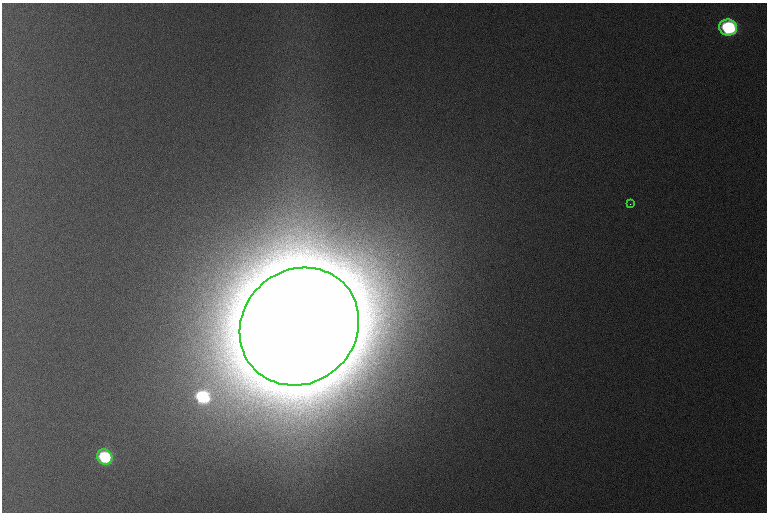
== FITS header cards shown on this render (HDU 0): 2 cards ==
NAXIS1  =                  765 /
NAXIS2  =                  510 /

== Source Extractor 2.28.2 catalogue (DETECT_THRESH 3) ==
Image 765 x 510 px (HDU 0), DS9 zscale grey, 1 PNG px = 1 image px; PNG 769 x 514 px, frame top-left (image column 1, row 510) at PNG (2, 3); each listed source drawn as its Kron ellipse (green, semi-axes under 4 px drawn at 4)
Background 1110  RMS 11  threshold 34.1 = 3 sigma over >= 5 px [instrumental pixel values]
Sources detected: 4; all 4 listed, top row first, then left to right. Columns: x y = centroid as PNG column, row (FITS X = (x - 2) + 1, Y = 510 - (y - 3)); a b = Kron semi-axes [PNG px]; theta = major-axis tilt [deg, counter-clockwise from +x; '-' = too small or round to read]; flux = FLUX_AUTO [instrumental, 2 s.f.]
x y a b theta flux
728 27 9 8 - 1.3e+05
630 204 3 2 - 8.0e+02
299 327 62 56 40 1.5e+08
105 457 8 7 - 1.0e+05